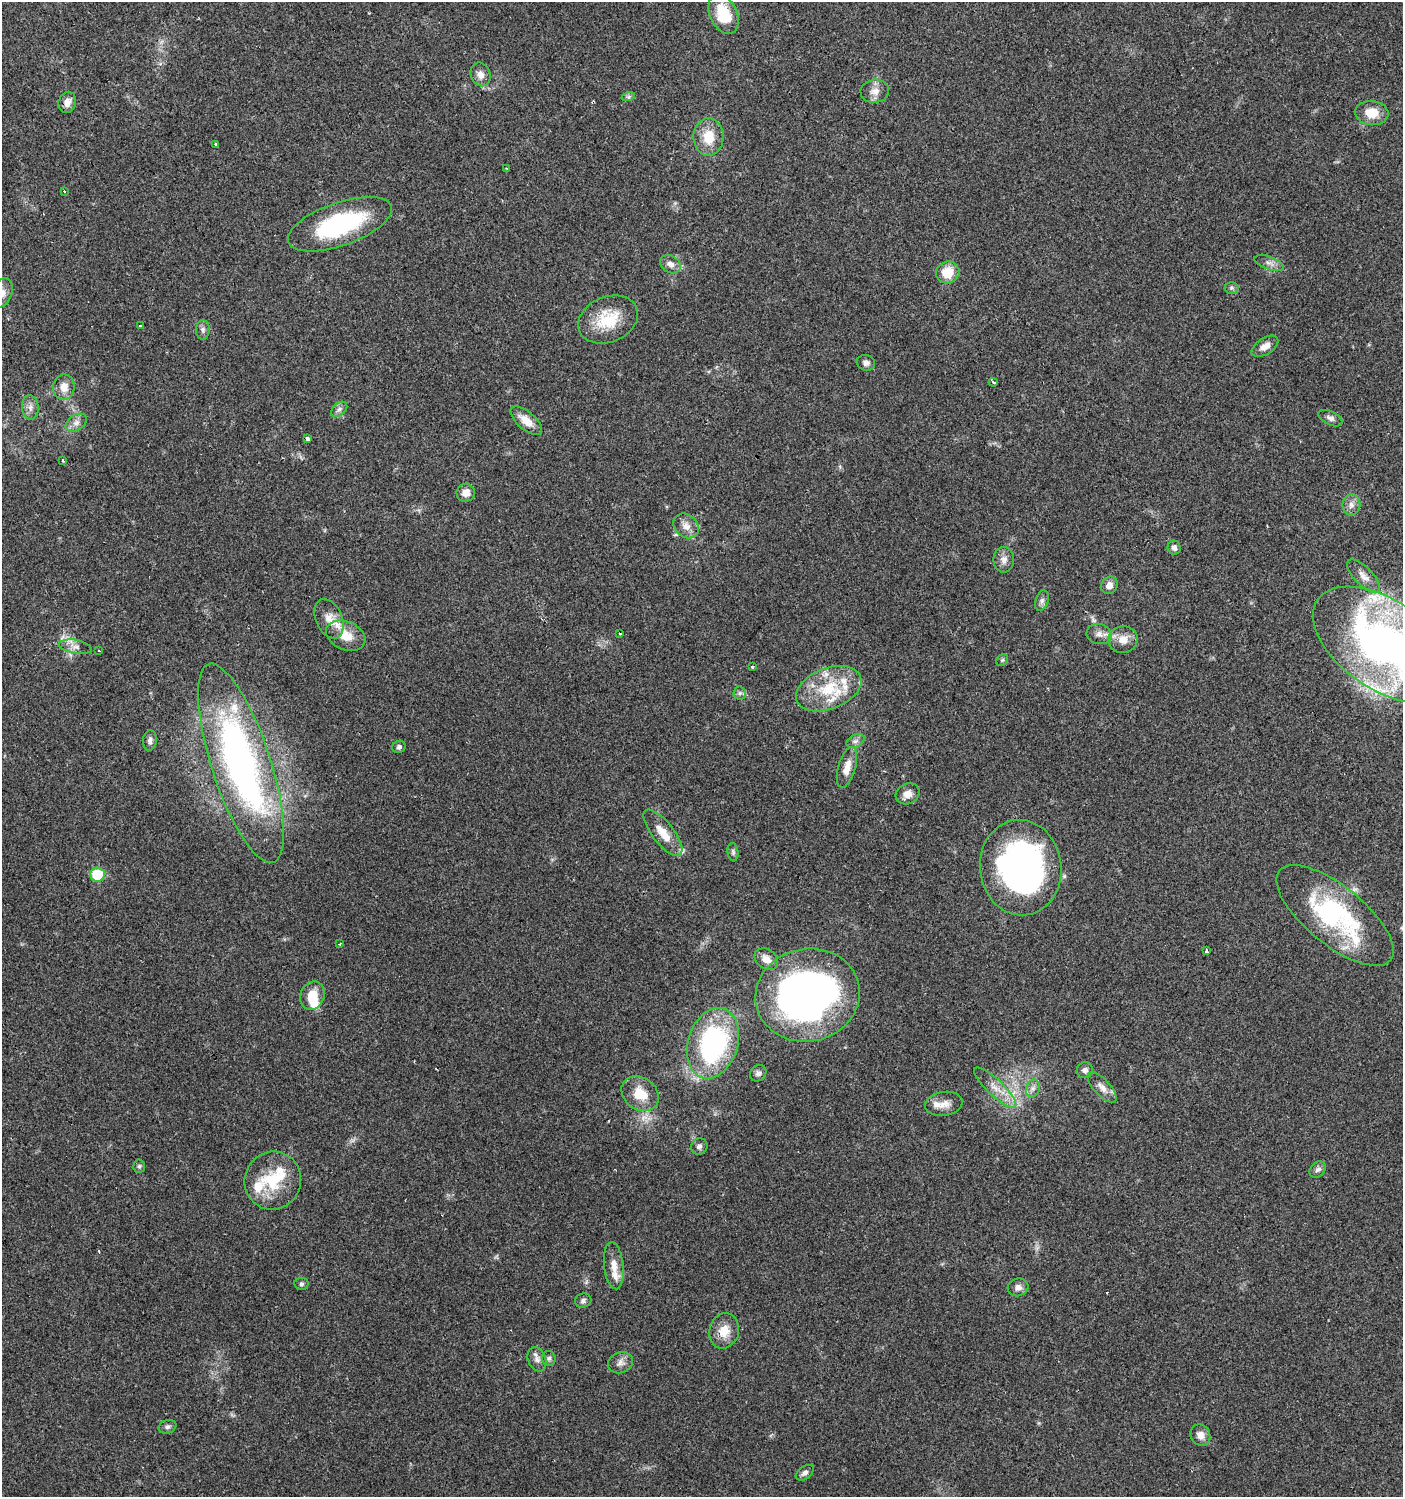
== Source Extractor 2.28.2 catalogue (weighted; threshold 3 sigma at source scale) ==
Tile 11 of 4 x 4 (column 3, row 3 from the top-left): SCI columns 2997-4397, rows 1497-2991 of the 5931 x 5985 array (HDU 1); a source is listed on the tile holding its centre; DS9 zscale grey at full resolution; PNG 1405 x 1499 px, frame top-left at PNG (2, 2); each listed source drawn as its Kron ellipse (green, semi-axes under 4 px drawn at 4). Shown black and unused: <1% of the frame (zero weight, under 2 of 3 exposures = <1% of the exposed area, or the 3 px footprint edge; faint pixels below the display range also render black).
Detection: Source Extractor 2.28.2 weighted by HDU 2 'WHT'; one run over the whole footprint, this tile lists its part. Background 0.0612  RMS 0.0057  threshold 0.0255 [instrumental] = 3 sigma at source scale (4.5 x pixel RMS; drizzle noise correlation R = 1.50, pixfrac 1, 0.0396/0.0396 arcsec/px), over >= 5 px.
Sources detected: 106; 2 inside a brighter object's white glare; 2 cosmic-ray / hot-pixel residue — neither listed nor drawn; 13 inside a brighter listed object's ellipse — not listed separately; the other 89 listed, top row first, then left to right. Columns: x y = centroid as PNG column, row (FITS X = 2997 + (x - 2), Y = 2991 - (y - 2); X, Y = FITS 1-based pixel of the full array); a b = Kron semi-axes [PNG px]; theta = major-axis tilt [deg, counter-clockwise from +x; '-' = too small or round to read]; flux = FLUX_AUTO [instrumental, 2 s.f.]
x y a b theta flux
724 14 21 13 -65 18
481 74 12 9 -68 4
875 91 14 11 7 4.8
628 97 7 4 18 1.1
67 102 11 8 69 4.1
1372 113 17 12 -7 11
708 137 19 15 88 13
216 144 3 3 - 6.1
507 168 3 2 - 0.68
64 192 3 3 - 4.8
340 224 55 21 19 66
1269 263 15 6 -19 3
670 264 11 8 -32 3.5
948 272 12 11 - 12
1231 288 7 6 - 1.1
2 293 15 10 69 5.8
608 319 31 22 22 21
140 325 3 3 - 2.7
203 330 10 7 89 1.9
1265 346 15 8 33 4.4
866 363 9 7 -18 2.3
993 382 4 4 - 1.2
64 387 13 10 83 6.6
30 407 12 8 -85 3.4
339 409 9 6 40 2
1330 418 13 7 -25 2.4
526 421 19 9 -41 7.3
76 423 11 7 32 3.2
307 439 4 3 - 13
63 460 4 3 - 1.2
466 493 9 9 - 5.1
1351 505 10 9 - 3.3
686 526 14 11 -39 5.2
1174 548 7 6 - 2.4
1004 560 13 10 90 3.9
1364 576 21 9 -46 5.2
1109 585 9 8 - 3.7
1042 601 10 6 73 2
329 619 21 13 -66 7.6
620 633 3 2 - 0.61
1099 634 12 10 -9 4
346 636 20 14 -23 11
1123 639 15 13 12 6.9
1383 644 79 44 -34 260
75 647 16 7 -10 3.7
99 651 3 2 - 0.91
1002 660 6 5 - 0.9
752 667 3 3 - 1
829 689 34 20 21 26
740 693 6 6 - 1.4
150 740 10 7 85 2.3
855 741 9 6 26 2.1
399 747 7 6 - 1.6
241 763 104 29 -72 220
847 767 21 8 74 6.4
908 794 12 10 27 4.4
663 833 28 10 -52 9.8
733 852 9 5 -83 1.3
1021 868 48 41 -83 190
97 875 7 7 - 25
1335 915 71 29 -39 86
340 944 3 3 - 0.75
1207 951 3 3 - 5.3
766 959 13 9 -36 4.2
808 995 52 46 12 260
312 996 14 12 66 11
713 1043 36 25 73 91
1085 1070 8 7 - 2.1
758 1073 9 7 47 1.9
995 1087 28 8 -43 8
1102 1087 19 8 -47 4.6
1033 1088 9 6 74 2.4
640 1094 20 16 -36 13
944 1104 19 12 9 5.8
699 1146 8 8 - 2.2
139 1166 7 5 87 1
1318 1169 9 7 43 2
273 1181 29 28 - 26
614 1266 24 9 -84 6.7
301 1284 7 6 - 1.2
1018 1287 10 8 16 2.9
583 1301 8 7 - 1.8
724 1331 18 14 76 9
549 1358 7 6 - 1.5
537 1359 13 8 -68 3.2
621 1363 13 10 22 3.5
168 1427 9 6 20 1.8
1200 1435 11 9 -59 4.4
805 1473 10 6 37 2
Isophote crosses this tile's border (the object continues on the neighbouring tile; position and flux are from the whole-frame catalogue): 2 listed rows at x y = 2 293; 1383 644